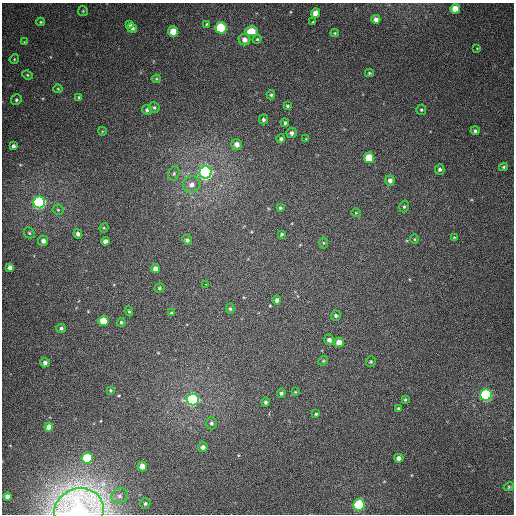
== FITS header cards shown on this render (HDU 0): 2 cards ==
NAXIS1  =                  512
NAXIS2  =                  512

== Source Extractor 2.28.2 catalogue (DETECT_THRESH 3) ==
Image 512 x 512 px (HDU 0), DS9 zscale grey, 1 PNG px = 1 image px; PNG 516 x 516 px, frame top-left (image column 1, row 512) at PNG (2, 3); each listed source drawn as its Kron ellipse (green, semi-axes under 4 px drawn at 4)
Background 365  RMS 8.7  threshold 26.1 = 3 sigma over >= 5 px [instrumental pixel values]
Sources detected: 98; all 98 listed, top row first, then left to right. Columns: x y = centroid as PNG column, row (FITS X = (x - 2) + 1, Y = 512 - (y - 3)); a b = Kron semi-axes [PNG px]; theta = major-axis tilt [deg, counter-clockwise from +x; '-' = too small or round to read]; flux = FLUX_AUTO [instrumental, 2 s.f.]
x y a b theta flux
455 9 5 5 - 8300
83 11 5 5 - 680
315 13 5 4 - 5600
376 19 4 4 - 3000
41 22 4 4 - 670
312 22 3 2 - 390
130 24 4 3 - 1100
207 24 3 3 - 550
132 28 5 4 - 1400
221 28 5 5 - 46000
173 31 5 5 - 12000
251 31 6 5 - 12000
335 33 4 4 - 570
257 39 4 4 - 640
245 40 6 5 - 3500
24 42 4 4 - 500
477 48 3 2 - 360
14 59 5 4 - 700
369 73 4 3 - 720
27 75 5 4 - 720
156 79 4 4 - 600
58 89 4 4 - 600
271 95 4 4 - 880
79 97 4 4 - 790
16 100 5 5 - 1100
287 106 4 3 - 780
154 107 5 5 - 930
147 110 5 4 - 1500
421 110 5 5 - 950
263 119 5 4 - 1400
285 123 4 4 - 1100
102 131 4 3 - 420
475 131 4 4 - 1200
292 133 5 5 - 2000
281 139 4 4 - 1100
306 139 4 4 - 570
237 144 5 5 - 3900
13 146 4 3 - 1500
369 158 5 5 - 17000
503 167 4 3 - 850
440 169 5 4 - 1400
206 172 6 6 - 200000
174 173 7 5 74 1400
390 181 5 5 - 2300
191 185 9 8 - 4000
39 202 6 6 - 140000
404 206 6 4 73 980
280 208 4 3 - 880
58 210 5 5 - 960
356 213 4 4 - 540
104 228 5 4 - 660
29 233 6 5 - 900
78 234 5 4 - 2000
282 234 4 3 - 820
454 237 4 3 - 470
414 239 4 4 - 630
187 240 5 4 - 1500
43 241 5 5 - 2700
105 241 4 4 - 2700
324 243 5 4 - 620
10 267 4 4 - 2300
155 269 4 4 - 4000
205 284 3 2 - 1900
159 288 5 4 - 990
277 300 4 4 - 1700
230 309 5 4 - 870
129 311 5 4 - 890
171 313 4 3 - 690
336 316 5 5 - 1200
103 321 5 5 - 13000
121 322 4 4 - 1000
61 328 5 4 - 1300
329 340 5 5 - 2200
339 342 5 4 - 6000
323 361 5 4 - 640
371 362 5 4 - 820
45 363 4 4 - 2000
111 390 4 4 - 710
295 392 3 3 - 530
281 393 5 4 - 1200
486 395 6 5 - 92000
193 400 6 6 - 130000
405 400 4 3 - 770
265 402 5 4 - 1100
398 409 4 3 - 1100
316 414 3 3 - 750
211 423 6 5 - 1200
49 427 4 4 - 4500
203 447 5 4 - 2400
87 458 5 5 - 33000
399 458 4 4 - 2500
142 466 5 4 - 7500
509 487 5 4 - 620
120 496 8 7 - 3000
7 497 4 4 - 2700
145 503 5 5 - 1000
359 505 6 5 - 63000
79 511 25 22 17 440000
At the frame edge (FLAGS 8, measured only in part): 1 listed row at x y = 79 511